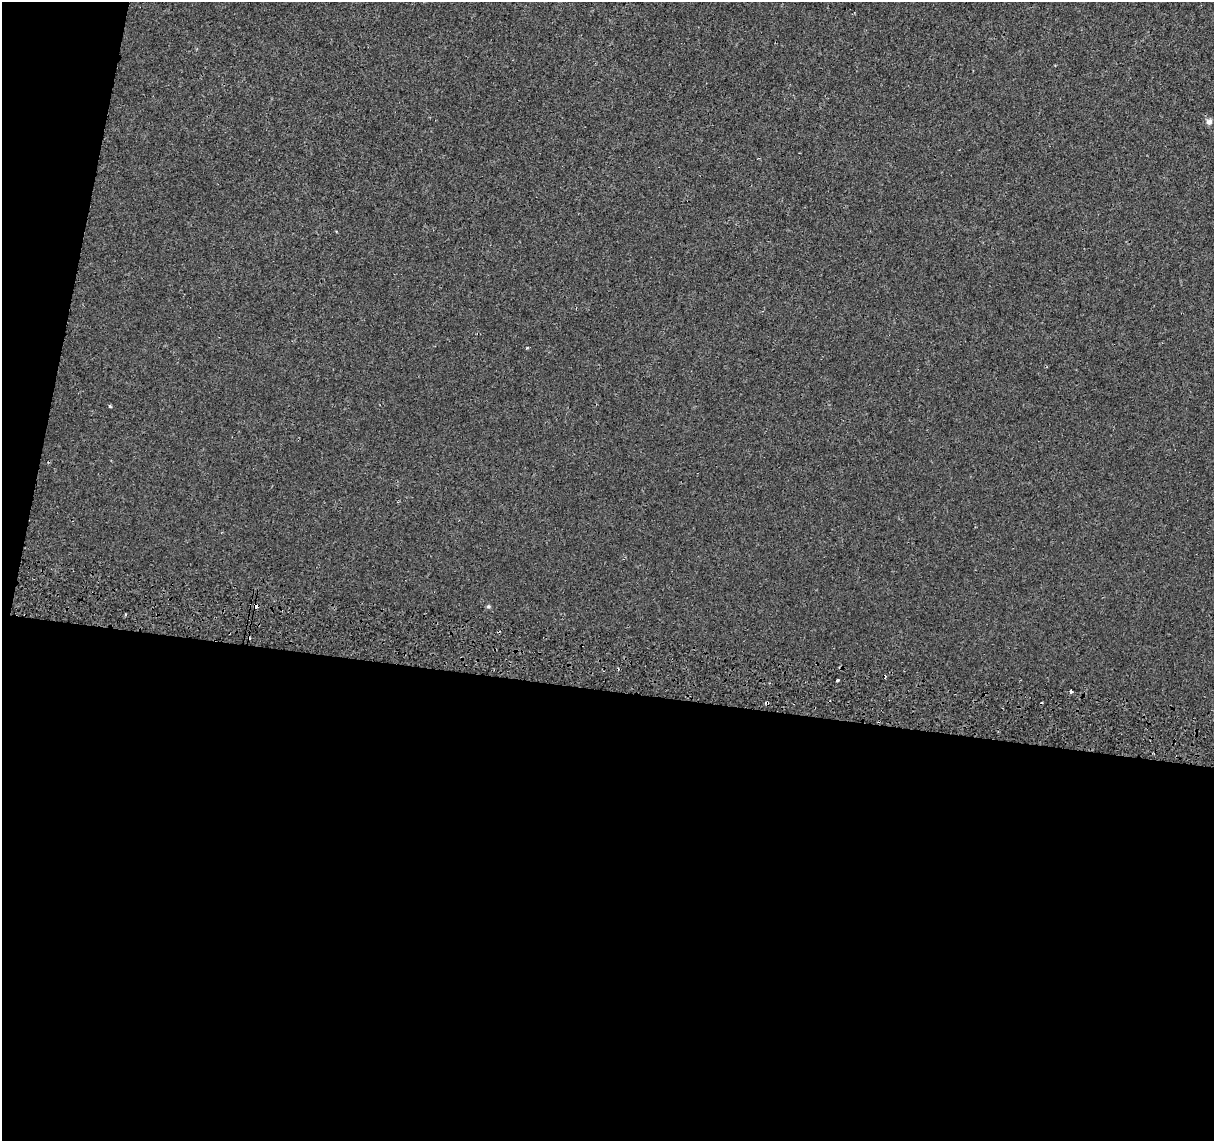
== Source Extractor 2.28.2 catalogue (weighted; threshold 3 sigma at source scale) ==
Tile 13 of 4 x 4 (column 1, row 4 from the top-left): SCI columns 25-1236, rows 283-1421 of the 4894 x 5182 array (HDU 1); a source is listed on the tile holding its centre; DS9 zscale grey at full resolution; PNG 1216 x 1143 px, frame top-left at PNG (2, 2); no overlay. Shown black and unused: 43% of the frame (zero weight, under 2 of 3 exposures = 3% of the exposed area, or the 3 px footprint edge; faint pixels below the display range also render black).
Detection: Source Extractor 2.28.2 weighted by HDU 2 'WHT'; one run over the whole footprint, this tile lists its part. Background 5.13e-04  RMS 0.0039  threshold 0.0174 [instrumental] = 3 sigma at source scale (4.5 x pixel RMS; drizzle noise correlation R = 1.50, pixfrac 1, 0.0396/0.0396 arcsec/px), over >= 5 px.
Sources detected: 12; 6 cosmic-ray / hot-pixel residue — not listed; the other 6 listed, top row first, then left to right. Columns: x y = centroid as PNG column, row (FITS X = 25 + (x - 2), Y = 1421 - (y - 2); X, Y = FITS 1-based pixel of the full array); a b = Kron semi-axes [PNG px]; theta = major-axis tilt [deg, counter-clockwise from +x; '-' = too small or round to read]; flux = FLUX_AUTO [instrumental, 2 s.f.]
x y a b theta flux
1209 122 8 8 - 1.3
255 606 4 3 - 26
488 607 6 4 0 0.49
125 615 3 3 - 0.42
837 680 3 3 - 0.66
1071 691 4 3 - 3.3
Overlapping masked pixels (flux is a lower limit): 1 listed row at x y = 255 606